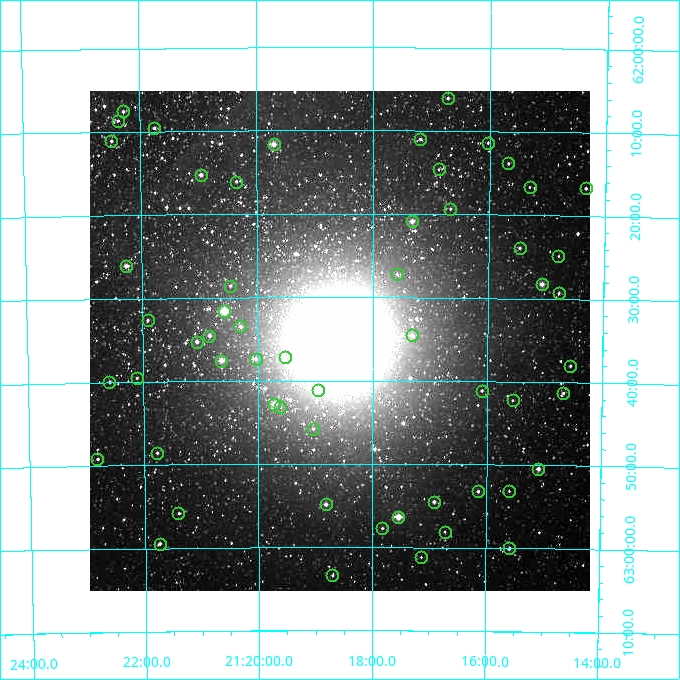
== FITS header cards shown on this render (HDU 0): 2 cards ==
NAXIS1  =                  500
NAXIS2  =                  500

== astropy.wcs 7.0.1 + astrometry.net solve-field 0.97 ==
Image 500 x 500 px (HDU 0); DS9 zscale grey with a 90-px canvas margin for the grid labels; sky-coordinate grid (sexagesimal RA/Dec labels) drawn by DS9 from the SOLVED WCS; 57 Tycho-2 reference stars matched to detected sources circled (green)
Header WCS: none
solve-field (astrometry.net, Tycho-2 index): SOLVED blind (the file carries no WCS)
Solved WCS: RA---TAN-SIP/DEC--TAN-SIP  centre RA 21:18:35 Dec +62:35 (319.64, +62.59 deg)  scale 7.2 arcsec/px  FOV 60.0' x 60.0'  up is -180 deg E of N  parity flipped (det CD > 0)
(file carries no celestial WCS; the grid is the blind solution)
Tycho-2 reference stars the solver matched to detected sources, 57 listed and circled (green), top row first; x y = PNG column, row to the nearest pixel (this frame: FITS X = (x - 90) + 1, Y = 500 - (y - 91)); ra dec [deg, ICRS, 3 dp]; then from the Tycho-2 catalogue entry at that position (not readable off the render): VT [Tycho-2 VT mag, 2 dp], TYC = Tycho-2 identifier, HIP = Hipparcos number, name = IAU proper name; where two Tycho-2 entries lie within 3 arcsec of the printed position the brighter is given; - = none
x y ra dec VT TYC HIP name
448 98 319.181 +62.101 10.76 4252-786-1 - -
123 111 320.570 +62.126 11.05 4252-912-1 - -
118 121 320.593 +62.144 11.10 4252-868-1 - -
154 128 320.437 +62.159 11.55 4252-1062-1 - -
420 139 319.300 +62.183 11.40 4252-690-1 - -
111 141 320.621 +62.184 11.07 4252-494-1 - -
488 143 319.008 +62.190 11.56 4252-886-1 - -
274 144 319.927 +62.194 9.24 4252-734-1 - -
508 163 318.919 +62.231 11.77 4252-830-1 - -
439 169 319.218 +62.244 12.56 4252-1226-1 - -
201 175 320.240 +62.254 10.07 4252-1118-1 - -
236 182 320.088 +62.268 11.21 4252-374-1 - -
530 187 318.827 +62.277 12.58 4252-1088-1 - -
586 188 318.585 +62.278 10.71 4252-1036-1 - -
450 209 319.167 +62.322 11.26 4252-1182-1 - -
412 221 319.332 +62.348 9.54 4252-468-1 - -
520 248 318.866 +62.399 10.87 4252-738-1 - -
558 256 318.698 +62.415 12.52 4252-572-1 - -
126 266 320.567 +62.434 9.68 4252-798-1 - -
397 274 319.395 +62.453 11.52 4252-506-1 - -
542 284 318.768 +62.471 9.41 4252-1624-1 104912 -
230 286 320.117 +62.476 11.27 4252-1601-1 - -
559 293 318.694 +62.488 11.48 4252-1575-1 - -
224 311 320.143 +62.527 8.21 4252-1509-1 105372 -
148 320 320.476 +62.543 11.50 4252-1462-1 - -
240 326 320.074 +62.558 10.68 4252-1420-1 - -
412 335 319.330 +62.576 10.52 4252-1596-1 - -
209 336 320.210 +62.576 10.26 4252-1363-1 - -
197 342 320.264 +62.587 10.30 4252-1598-1 - -
285 357 319.882 +62.620 11.40 4252-1506-1 - -
256 359 320.009 +62.623 11.13 4252-1241-1 - -
221 361 320.158 +62.626 9.36 4252-1361-1 - -
570 366 318.640 +62.633 11.29 4252-1498-1 - -
137 378 320.526 +62.658 11.59 4252-1402-1 - -
109 382 320.646 +62.666 10.96 4252-1247-1 - -
318 390 319.735 +62.686 10.51 4252-1125-1 - -
482 391 319.023 +62.685 11.52 4252-1391-1 - -
563 393 318.669 +62.688 11.10 4252-1321-1 - -
513 400 318.889 +62.704 11.73 4252-1431-1 - -
274 404 319.930 +62.713 9.71 4252-1345-1 - -
280 407 319.902 +62.719 11.81 4252-1449-1 - -
313 429 319.759 +62.763 11.74 4252-645-1 - -
157 453 320.442 +62.809 11.11 4252-683-1 - -
97 459 320.703 +62.820 10.70 4252-1412-1 - -
538 469 318.774 +62.841 9.59 4252-1370-1 104913 -
478 491 319.036 +62.887 10.58 4252-1021-1 - -
509 491 318.901 +62.885 12.03 4252-997-1 - -
434 502 319.229 +62.909 10.74 4252-745-1 - -
326 504 319.705 +62.914 10.34 4252-1337-1 - -
178 513 320.351 +62.930 11.33 4252-1304-1 - -
398 517 319.385 +62.939 9.15 4252-1019-1 - -
382 528 319.455 +62.962 11.73 4252-695-1 - -
445 532 319.181 +62.968 11.83 4252-1129-1 - -
160 544 320.436 +62.991 10.31 4252-1323-1 - -
509 548 318.898 +63.001 9.94 4252-739-1 - -
421 557 319.284 +63.020 11.74 4252-1324-1 - -
332 575 319.675 +63.056 11.61 4252-675-1 - -